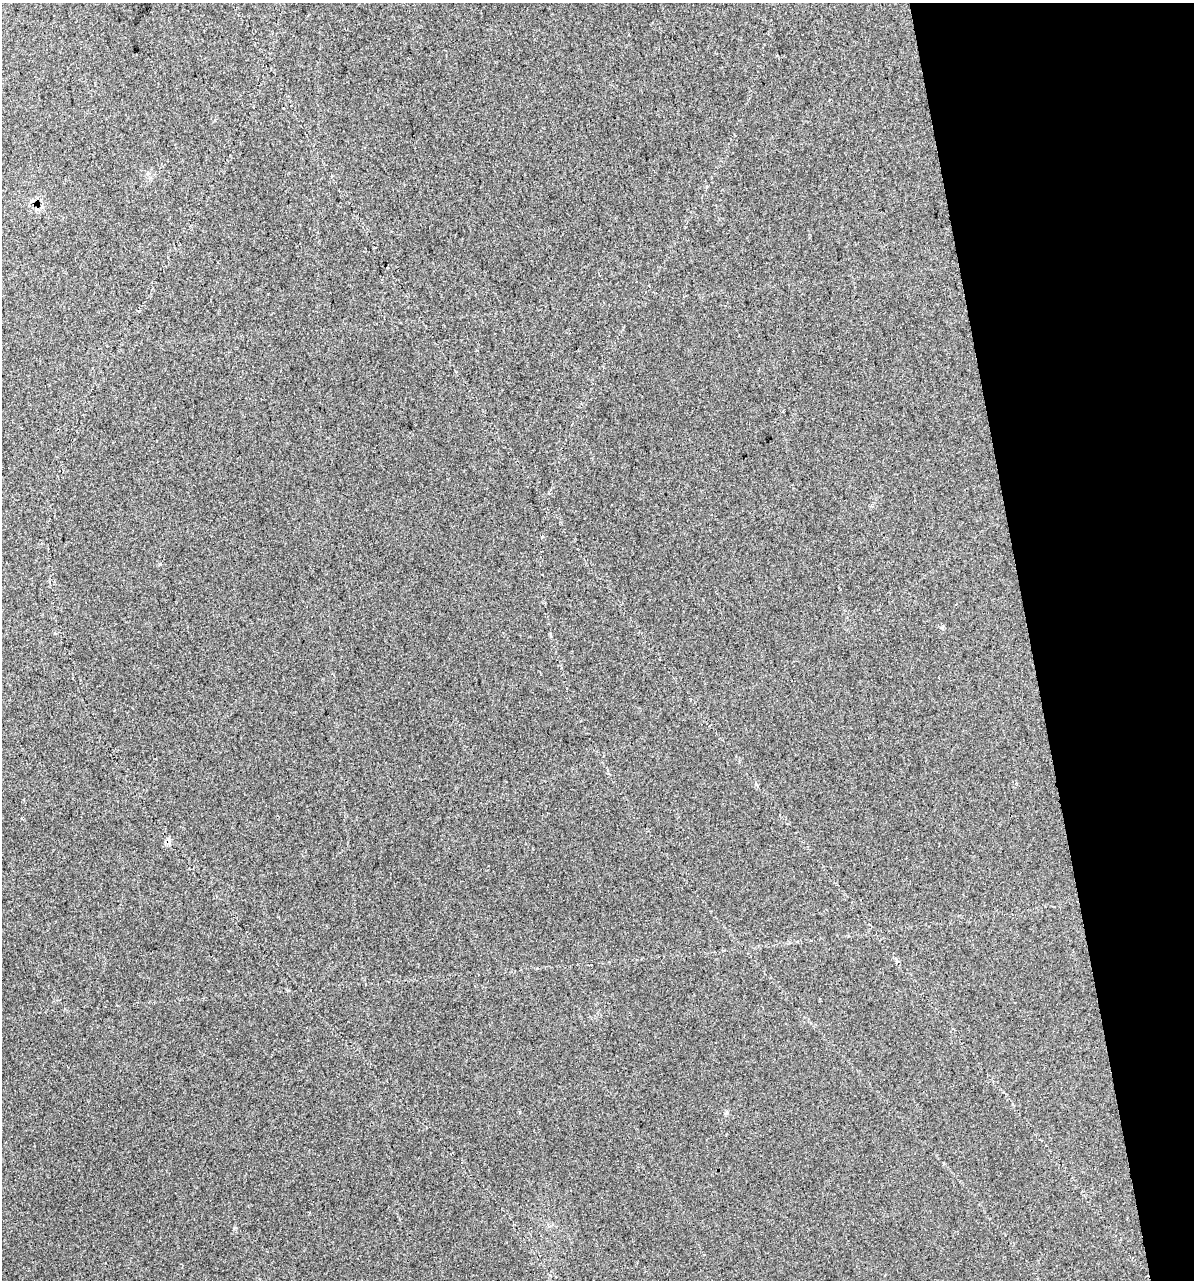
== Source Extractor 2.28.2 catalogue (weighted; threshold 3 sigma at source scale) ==
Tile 12 of 4 x 4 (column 4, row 3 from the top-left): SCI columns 3630-4821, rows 1321-2598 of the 4924 x 5196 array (HDU 1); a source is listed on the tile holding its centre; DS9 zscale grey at full resolution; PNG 1196 x 1282 px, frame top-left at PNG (2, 3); no overlay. Shown black and unused: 14% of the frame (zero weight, under 2 of 3 exposures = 4% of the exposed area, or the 3 px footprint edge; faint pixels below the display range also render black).
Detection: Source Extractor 2.28.2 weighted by HDU 2 'WHT'; one run over the whole footprint, this tile lists its part. Background 0.0275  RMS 0.012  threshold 0.0538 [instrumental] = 3 sigma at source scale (4.5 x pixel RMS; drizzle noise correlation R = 1.50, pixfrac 1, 0.0396/0.0396 arcsec/px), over >= 5 px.
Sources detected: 4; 2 cosmic-ray / hot-pixel residue — not listed; the other 2 listed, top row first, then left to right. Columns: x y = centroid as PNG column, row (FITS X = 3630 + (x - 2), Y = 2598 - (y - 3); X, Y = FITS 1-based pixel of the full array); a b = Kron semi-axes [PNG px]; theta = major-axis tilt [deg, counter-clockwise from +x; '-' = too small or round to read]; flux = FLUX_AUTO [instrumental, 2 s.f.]
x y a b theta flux
24 800 3 3 - 1.5
727 1112 6 4 -90 1.8